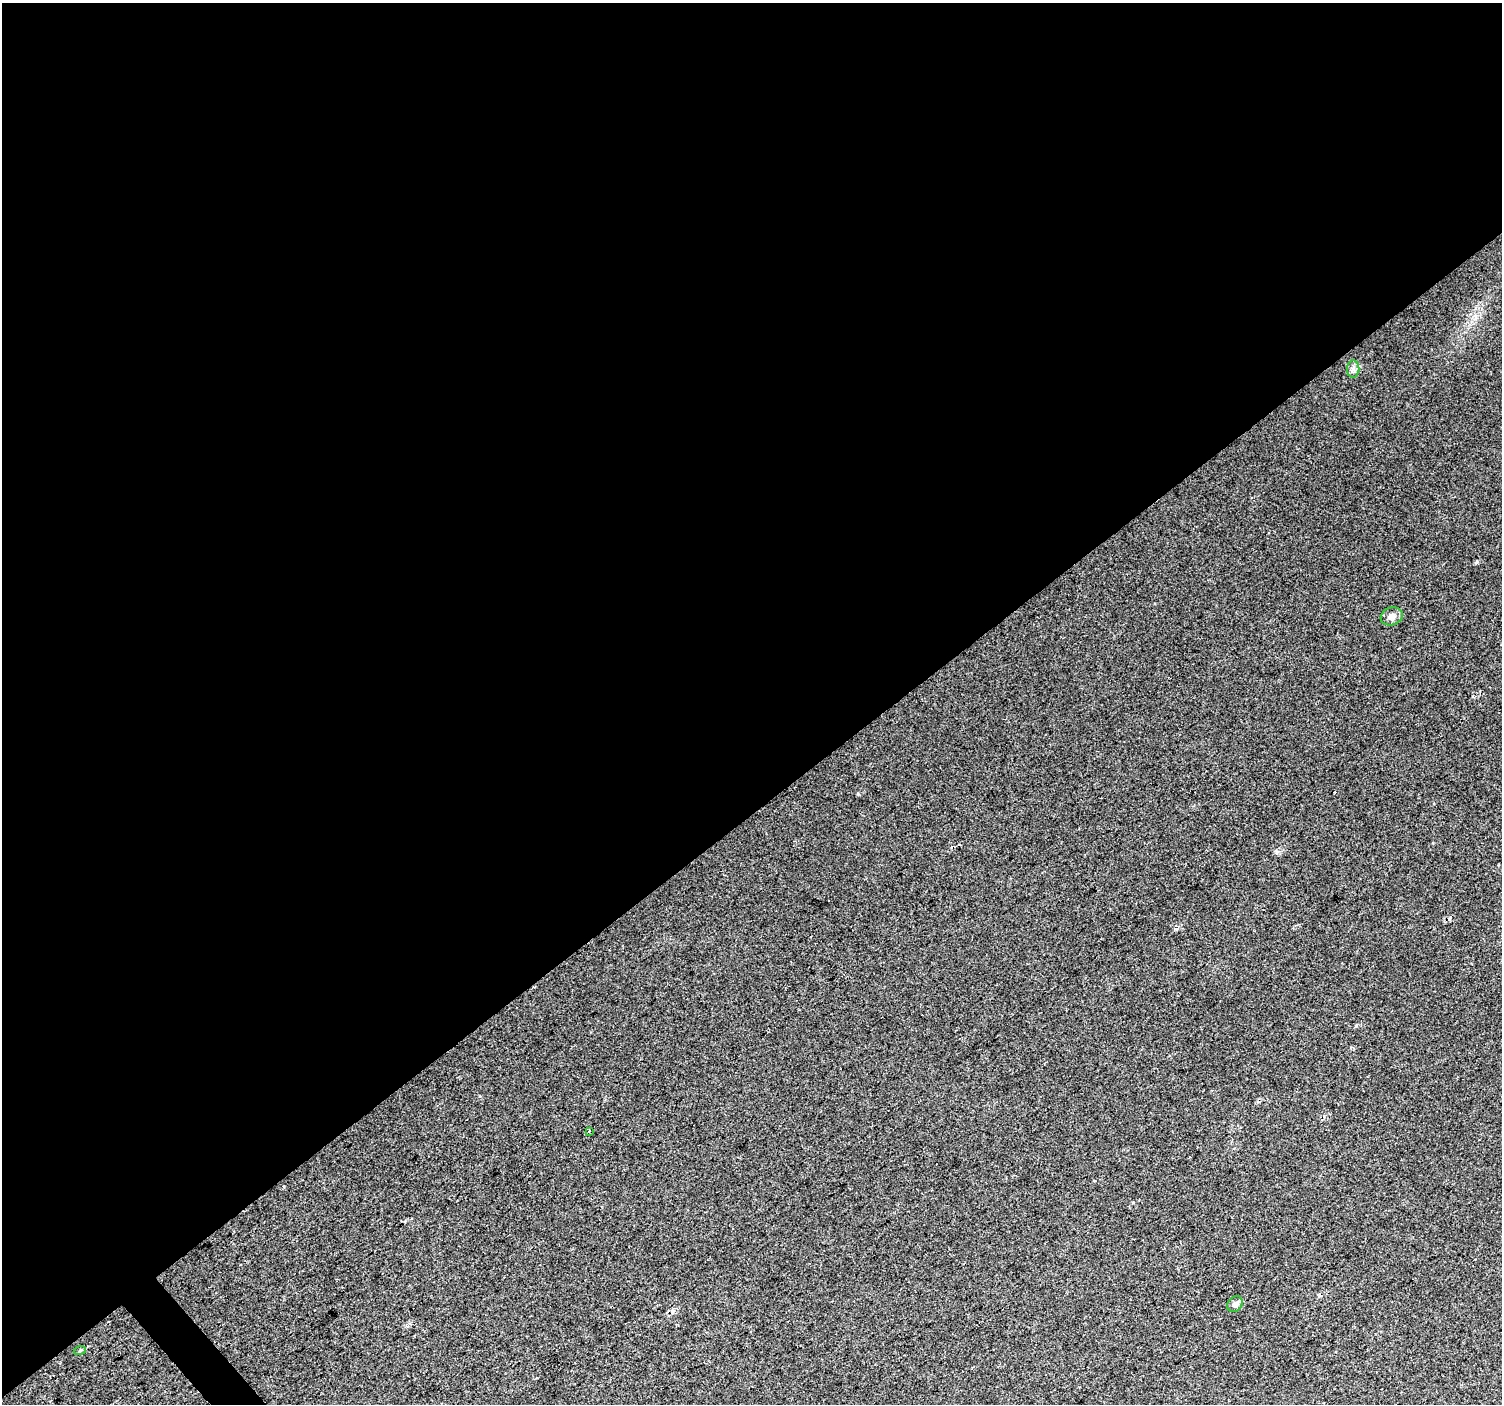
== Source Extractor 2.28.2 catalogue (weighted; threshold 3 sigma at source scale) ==
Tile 2 of 4 x 4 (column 2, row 1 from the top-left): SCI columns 1505-3004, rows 4412-5813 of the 6047 x 5990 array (HDU 1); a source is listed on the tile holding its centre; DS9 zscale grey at full resolution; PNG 1504 x 1406 px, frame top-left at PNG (2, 3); each listed source drawn as its Kron ellipse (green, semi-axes under 4 px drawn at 4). Shown black and unused: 58% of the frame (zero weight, under 2 of 3 exposures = <1% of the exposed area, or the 3 px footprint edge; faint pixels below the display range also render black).
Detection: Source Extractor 2.28.2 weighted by HDU 2 'WHT'; one run over the whole footprint, this tile lists its part. Background 0.016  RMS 0.0078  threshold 0.0351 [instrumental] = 3 sigma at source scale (4.5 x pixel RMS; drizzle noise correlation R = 1.50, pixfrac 1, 0.0396/0.0396 arcsec/px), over >= 5 px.
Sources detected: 6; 1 cosmic-ray / hot-pixel residue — neither listed nor drawn; the other 5 listed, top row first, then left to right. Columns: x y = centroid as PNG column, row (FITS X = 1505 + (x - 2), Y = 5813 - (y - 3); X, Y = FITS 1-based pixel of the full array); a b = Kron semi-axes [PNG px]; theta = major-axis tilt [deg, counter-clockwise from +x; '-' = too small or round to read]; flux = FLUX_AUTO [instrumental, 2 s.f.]
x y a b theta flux
1353 369 8 6 -90 2.6
1392 616 11 8 19 3.8
589 1131 3 3 - 4.3
1235 1304 8 7 - 3.2
80 1350 6 4 20 0.91